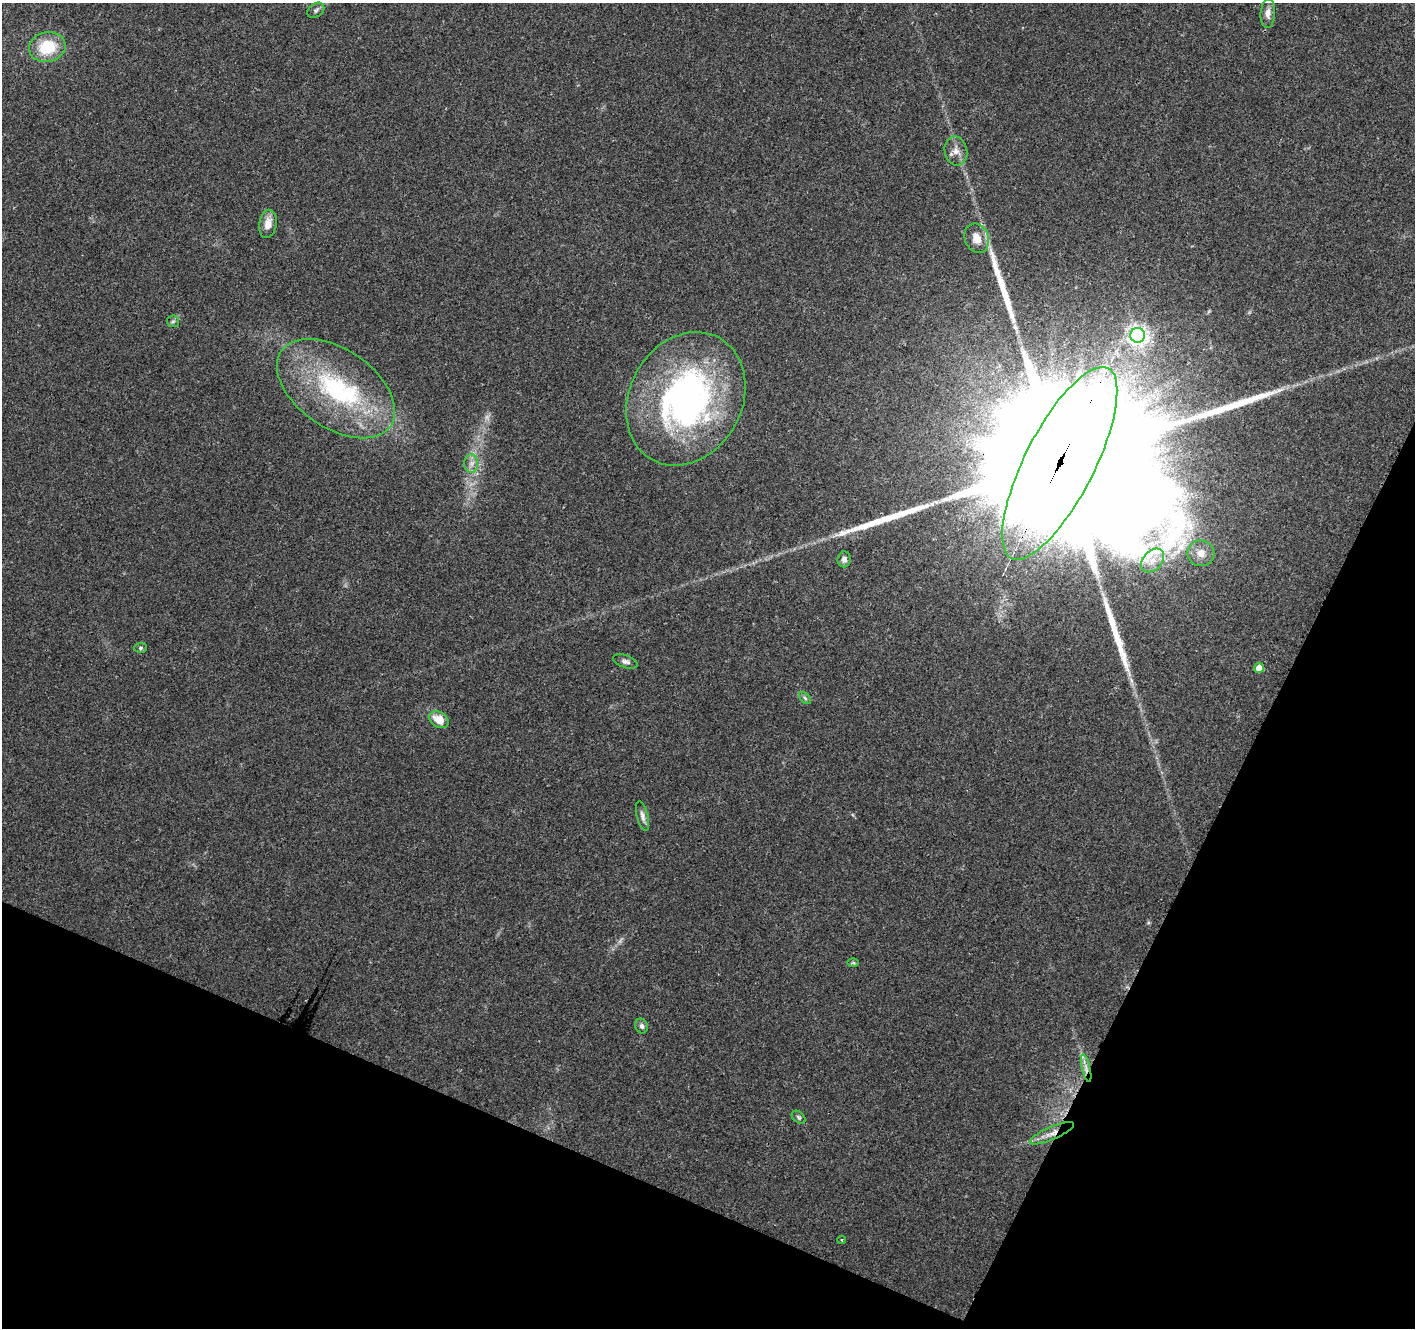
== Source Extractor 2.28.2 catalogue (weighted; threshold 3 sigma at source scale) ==
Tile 15 of 4 x 4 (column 3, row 4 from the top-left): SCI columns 2835-4247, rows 210-1535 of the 5672 x 5786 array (HDU 1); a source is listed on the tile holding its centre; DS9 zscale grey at full resolution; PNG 1417 x 1330 px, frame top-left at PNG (2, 3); each listed source drawn as its Kron ellipse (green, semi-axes under 4 px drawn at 4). Shown black and unused: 22% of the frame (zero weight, under 3 of 4 exposures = <1% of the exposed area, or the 3 px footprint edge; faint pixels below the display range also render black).
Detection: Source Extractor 2.28.2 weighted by HDU 2 'WHT'; one run over the whole footprint, this tile lists its part. Background 0.0474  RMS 0.0039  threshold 0.0174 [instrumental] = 3 sigma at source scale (4.5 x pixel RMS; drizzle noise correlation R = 1.50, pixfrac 1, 0.0396/0.0396 arcsec/px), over >= 5 px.
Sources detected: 34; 2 too faint to see at this stretch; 1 inside a brighter object's white glare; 4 long thin detections or spike segments (spike, bleed or trail) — neither listed nor drawn; the other 27 listed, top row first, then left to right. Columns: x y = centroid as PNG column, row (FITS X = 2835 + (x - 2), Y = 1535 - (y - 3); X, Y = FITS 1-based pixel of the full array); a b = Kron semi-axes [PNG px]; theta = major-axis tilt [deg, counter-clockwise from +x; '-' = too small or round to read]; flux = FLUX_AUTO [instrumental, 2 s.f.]
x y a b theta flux
316 10 9 6 36 1.1
1268 13 14 7 86 2.5
47 47 18 15 10 15
956 151 15 11 -77 3.4
268 224 14 8 80 4.1
977 238 15 11 -69 4.8
173 321 6 5 - 0.76
1138 335 7 7 - 190
336 389 66 39 -35 56
686 399 69 56 61 130
471 463 9 7 90 2.1
1060 463 107 35 63 75000
1201 553 13 13 - 5.1
844 559 8 6 84 1.6
1153 561 13 9 47 3.7
141 648 6 5 - 0.68
625 661 13 6 -20 1.6
1259 668 5 4 - 4.2
805 698 7 4 -46 0.82
439 720 10 7 -34 6.7
643 816 15 5 -76 1.9
853 963 6 4 -1 0.5
642 1026 7 6 - 1.2
1086 1068 14 3 -77 1.8
799 1117 8 5 -42 0.8
1052 1133 24 6 23 4.1
842 1240 4 2 - 0.3
Overlapping masked pixels (flux is a lower limit): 3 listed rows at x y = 1060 463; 1086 1068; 1052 1133